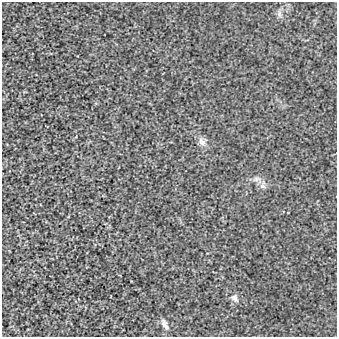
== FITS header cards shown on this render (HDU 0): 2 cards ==
NAXIS1  =                  335
NAXIS2  =                  335

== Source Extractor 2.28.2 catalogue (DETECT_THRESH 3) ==
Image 335 x 335 px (HDU 0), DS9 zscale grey, 1 PNG px = 1 image px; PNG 339 x 339 px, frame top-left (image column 1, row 335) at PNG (2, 2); no overlay
Background -1.23e-04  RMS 0.0022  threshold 0.00662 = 3 sigma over >= 5 px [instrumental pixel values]
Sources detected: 6; all 6 listed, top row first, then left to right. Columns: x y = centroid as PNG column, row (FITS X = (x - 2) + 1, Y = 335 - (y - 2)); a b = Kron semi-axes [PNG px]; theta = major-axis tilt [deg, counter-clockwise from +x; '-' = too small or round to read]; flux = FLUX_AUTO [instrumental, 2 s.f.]
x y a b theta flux
279 14 10 5 -77 0.49
201 142 12 9 -43 0.83
257 179 11 6 7 0.64
263 186 9 6 -2 0.55
234 298 12 8 -46 0.79
164 324 14 6 -62 0.67